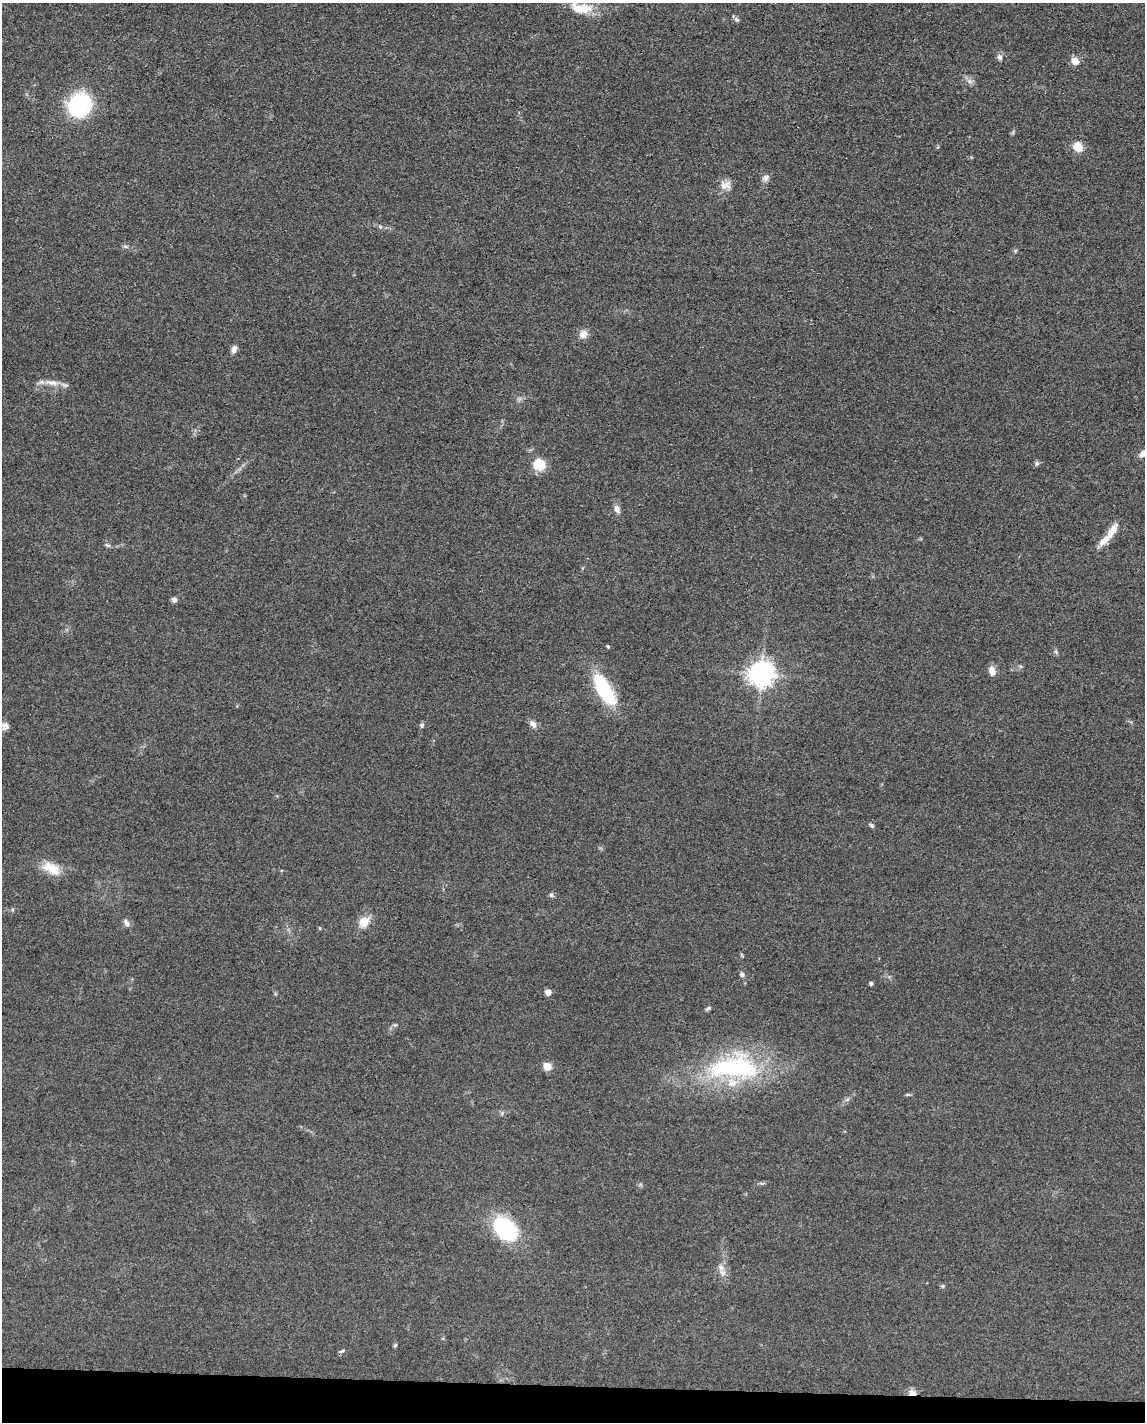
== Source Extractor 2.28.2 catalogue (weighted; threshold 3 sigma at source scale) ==
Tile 11 of 4 x 3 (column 3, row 3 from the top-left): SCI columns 2289-3431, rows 225-1644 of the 4577 x 4600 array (HDU 1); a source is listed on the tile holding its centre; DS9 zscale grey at full resolution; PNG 1147 x 1424 px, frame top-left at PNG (2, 3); no overlay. Shown black and unused: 3% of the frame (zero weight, under 3 of 4 exposures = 1% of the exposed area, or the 3 px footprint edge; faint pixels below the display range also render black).
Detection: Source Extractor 2.28.2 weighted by HDU 2 'WHT'; one run over the whole footprint, this tile lists its part. Background 0.049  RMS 0.0063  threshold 0.0284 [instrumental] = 3 sigma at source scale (4.5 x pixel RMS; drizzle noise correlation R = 1.50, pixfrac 1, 0.05/0.05 arcsec/px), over >= 5 px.
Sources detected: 56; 4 inside a brighter listed object's ellipse — not listed separately; the other 52 listed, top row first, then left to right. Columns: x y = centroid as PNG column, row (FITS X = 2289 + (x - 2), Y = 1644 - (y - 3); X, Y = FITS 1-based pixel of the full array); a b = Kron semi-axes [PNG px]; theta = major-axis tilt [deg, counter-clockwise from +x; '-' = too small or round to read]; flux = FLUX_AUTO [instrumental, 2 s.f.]
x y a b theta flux
584 9 24 14 11 12
736 20 8 6 -39 1.4
1000 57 8 6 -64 2
1075 61 10 8 -41 5
969 81 7 5 -46 2
80 105 17 15 65 83
1078 147 12 10 -48 7.7
765 178 10 8 34 2.6
725 185 16 12 11 5.5
380 227 6 4 -2 1
125 246 7 4 -19 1.1
1015 251 5 4 - 0.84
583 334 10 9 - 4.8
234 349 10 7 61 2.9
51 382 22 7 -11 5.9
1144 453 11 6 32 5.3
1037 463 6 6 - 1.3
539 464 11 10 - 16
617 509 12 7 -65 3
1112 531 25 9 62 7.9
107 545 9 4 -27 1.2
174 600 7 6 - 1.8
608 646 5 3 - 0.72
1056 652 7 4 -46 1.1
992 671 10 7 -71 4.6
762 674 9 8 - 620
604 689 40 16 -59 39
533 724 11 8 -45 3
422 725 6 5 - 1.4
5 726 10 9 - 3
871 825 7 4 -37 1.4
51 868 26 13 -24 12
551 895 7 6 - 1.3
364 921 11 9 60 11
127 923 10 6 -56 2.7
320 928 5 3 - 0.55
742 955 6 4 -72 0.65
742 974 6 6 - 1.6
871 983 4 4 - 1.1
548 992 5 5 - 4.4
708 1008 8 4 35 1.3
547 1066 8 7 - 6.4
733 1067 73 34 4 94
908 1094 7 4 0 0.86
502 1113 6 5 - 1.1
762 1183 7 4 0 1
505 1229 18 13 -45 82
721 1268 10 8 -42 3.6
943 1286 6 4 -71 0.82
395 1345 5 4 - 1
342 1351 7 4 20 1.1
912 1393 11 8 -12 3.7
Overlapping masked pixels (flux is a lower limit): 1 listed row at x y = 912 1393
Isophote crosses this tile's border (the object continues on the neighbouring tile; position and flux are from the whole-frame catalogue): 1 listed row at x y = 1144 453